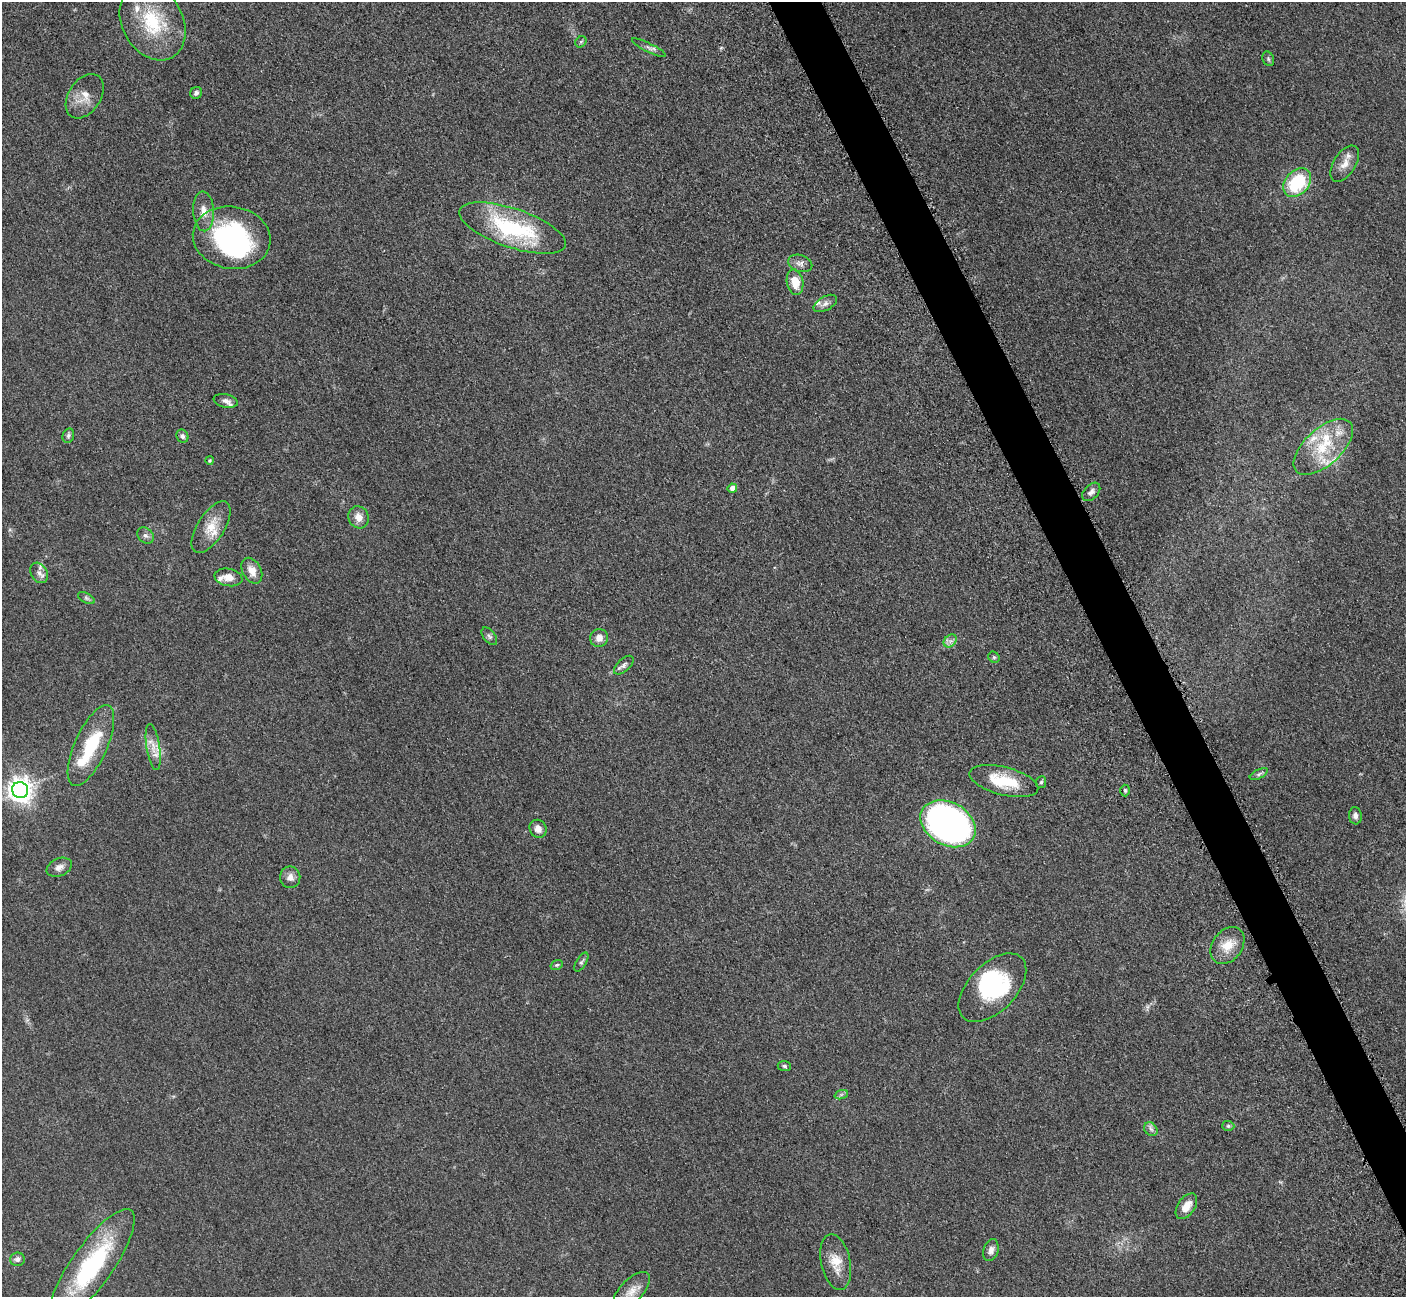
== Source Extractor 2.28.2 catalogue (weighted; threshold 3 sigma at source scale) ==
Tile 6 of 4 x 4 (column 2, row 2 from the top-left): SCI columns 1470-2873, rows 2778-4072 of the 5700 x 5663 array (HDU 1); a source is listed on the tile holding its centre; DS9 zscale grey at full resolution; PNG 1408 x 1299 px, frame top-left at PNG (2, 2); each listed source drawn as its Kron ellipse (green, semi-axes under 4 px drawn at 4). Shown black and unused: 3% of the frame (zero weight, under 3 of 5 exposures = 3% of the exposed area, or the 3 px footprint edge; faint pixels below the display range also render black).
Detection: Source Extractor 2.28.2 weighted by HDU 2 'WHT'; one run over the whole footprint, this tile lists its part. Background 0.0531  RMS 0.0059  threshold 0.0264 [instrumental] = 3 sigma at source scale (4.5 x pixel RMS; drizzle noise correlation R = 1.50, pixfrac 1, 0.05/0.05 arcsec/px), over >= 5 px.
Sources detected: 74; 4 inside a brighter object's white glare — neither listed nor drawn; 11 inside a brighter listed object's ellipse — not listed separately; the other 59 listed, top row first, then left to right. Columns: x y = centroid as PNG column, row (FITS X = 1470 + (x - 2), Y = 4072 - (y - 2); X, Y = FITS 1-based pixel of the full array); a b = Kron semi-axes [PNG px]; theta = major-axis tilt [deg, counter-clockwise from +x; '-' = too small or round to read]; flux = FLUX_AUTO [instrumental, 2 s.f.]
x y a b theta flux
153 22 40 30 -61 38
581 42 6 5 - 0.87
649 48 19 4 -27 2.1
1268 59 7 5 -70 1.1
196 93 6 5 - 1.5
85 96 24 16 57 9.2
1345 164 20 11 57 6.5
1297 183 16 11 48 32
204 211 20 10 -86 6.5
513 228 56 19 -19 61
232 238 39 31 -10 91
800 263 12 8 -17 3
795 282 13 8 -79 10
825 303 13 7 30 2.6
226 401 12 6 -12 2.5
68 436 7 5 75 1.3
182 436 7 5 -59 1.7
1323 447 36 18 42 26
209 460 4 4 - 0.65
732 488 5 4 - 4.1
1091 492 11 7 47 2.4
358 517 11 10 - 5.3
211 527 29 13 58 11
145 535 9 7 -42 2
252 571 14 9 -62 6.1
39 573 11 8 -59 2.8
228 577 14 8 -10 5.4
86 598 9 5 -28 1.3
489 636 10 6 -51 1.6
599 638 9 9 - 4.4
950 641 7 5 45 2
994 657 6 5 - 0.99
624 665 12 6 42 2.1
91 745 44 16 66 30
153 747 23 6 -81 6.2
1259 774 10 4 27 1.5
1004 781 35 14 -14 22
1041 782 6 5 - 1
20 790 8 8 - 550
1125 790 6 5 - 0.95
1355 816 8 6 -85 2.2
948 824 29 21 -29 240
538 829 9 8 - 4.1
59 867 13 8 23 3.3
290 877 11 10 - 3.8
1227 945 20 15 53 10
581 962 11 5 58 1.3
557 965 6 4 20 0.9
992 988 42 24 46 48
784 1066 6 5 - 1.1
841 1095 7 4 19 1.1
1228 1126 6 5 - 1.1
1151 1129 7 6 - 1.8
1186 1206 14 8 56 6.8
991 1250 11 7 74 3.1
17 1259 7 6 - 2.3
836 1262 28 14 -78 11
92 1266 68 20 55 68
631 1291 24 11 47 7.4
Isophote crosses this tile's border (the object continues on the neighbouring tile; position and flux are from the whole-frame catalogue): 1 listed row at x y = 631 1291